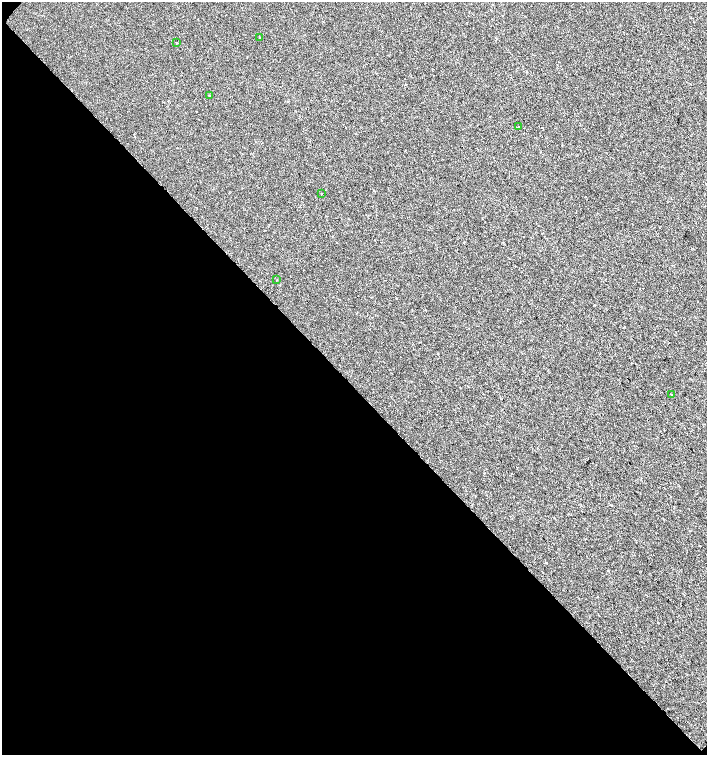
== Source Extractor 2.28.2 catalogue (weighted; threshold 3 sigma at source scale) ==
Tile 9 of 4 x 4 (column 1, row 3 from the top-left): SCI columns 227-1636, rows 1507-3012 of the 6026 x 6031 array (HDU 1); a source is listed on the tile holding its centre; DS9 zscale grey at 2 x 2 block average (1 PNG px = mean of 2 x 2 image px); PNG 709 x 757 px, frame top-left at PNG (2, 2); each listed source drawn as its Kron ellipse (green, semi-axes under 4 px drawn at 4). Shown black and unused: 49% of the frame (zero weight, under 2 of 3 exposures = <1% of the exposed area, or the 3 px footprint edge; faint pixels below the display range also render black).
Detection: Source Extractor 2.28.2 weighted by HDU 2 'WHT'; one run over the whole footprint, this tile lists its part. Background 4.92e-04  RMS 0.0029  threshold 0.0131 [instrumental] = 3 sigma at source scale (4.5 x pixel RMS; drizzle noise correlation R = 1.50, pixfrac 1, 0.0396/0.0396 arcsec/px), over >= 5 px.
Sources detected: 7; all 7 listed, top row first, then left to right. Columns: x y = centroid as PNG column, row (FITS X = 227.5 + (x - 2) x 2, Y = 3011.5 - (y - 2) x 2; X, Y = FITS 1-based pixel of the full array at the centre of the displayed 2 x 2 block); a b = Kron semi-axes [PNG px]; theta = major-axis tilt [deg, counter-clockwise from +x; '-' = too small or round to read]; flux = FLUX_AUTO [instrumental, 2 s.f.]
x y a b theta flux
260 38 2 2 - 0.36
177 43 2 2 - 0.33
209 95 2 2 - 0.39
519 126 2 2 - 0.22
322 194 2 2 - 0.22
277 280 2 2 - 0.21
671 394 2 2 - 0.96